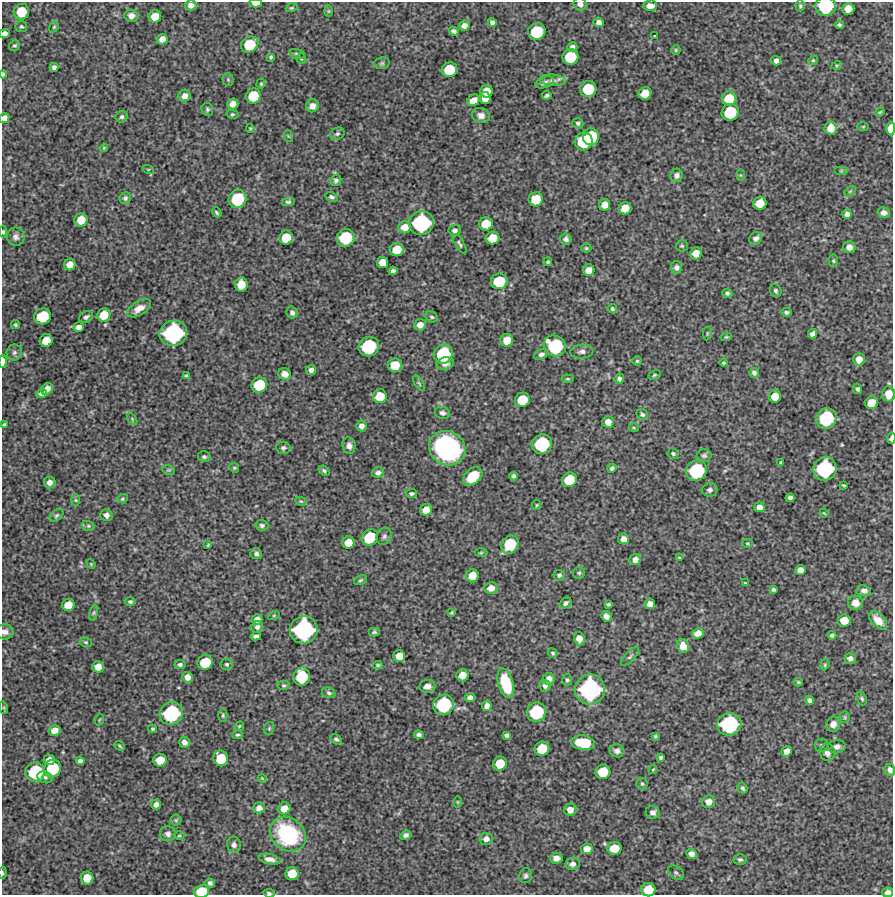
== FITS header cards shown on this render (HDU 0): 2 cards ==
NAXIS1  =                  891 /Length X axis
NAXIS2  =                  893 /Length Y axis

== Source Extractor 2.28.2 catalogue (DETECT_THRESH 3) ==
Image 891 x 893 px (HDU 0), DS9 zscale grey, 1 PNG px = 1 image px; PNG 895 x 897 px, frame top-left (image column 1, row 893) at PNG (2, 2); each listed source drawn as its Kron ellipse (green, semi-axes under 4 px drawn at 4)
Background 5310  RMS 250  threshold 758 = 3 sigma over >= 5 px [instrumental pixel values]
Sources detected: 348; all 348 listed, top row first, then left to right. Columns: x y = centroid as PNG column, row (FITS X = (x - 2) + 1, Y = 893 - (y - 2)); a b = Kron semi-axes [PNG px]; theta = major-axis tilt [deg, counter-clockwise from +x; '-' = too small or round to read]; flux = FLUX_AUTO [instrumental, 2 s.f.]
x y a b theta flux
256 3 6 4 -2 1.3e+05
580 4 6 6 - 7.3e+04
191 5 6 5 - 8.7e+04
650 6 7 5 0 1.2e+05
800 6 5 4 - 2.6e+04
826 6 10 9 - 1.1e+06
292 8 6 3 19 1.8e+04
848 9 6 6 - 2.0e+05
328 11 6 4 90 1.8e+04
21 12 8 7 - 4.5e+05
131 16 7 6 - 1.0e+05
155 16 6 6 - 2.5e+05
492 22 4 4 - 5.2e+04
599 22 5 4 - 7.7e+04
839 25 4 3 - 3.2e+04
21 26 6 5 - 3.1e+04
464 26 5 5 - 8.5e+04
54 27 6 4 67 2.2e+04
454 31 5 4 - 4.3e+04
537 32 9 8 - 7.4e+05
5 33 5 4 - 7.6e+04
655 36 3 2 - 1.3e+04
162 39 5 5 - 1.2e+05
15 45 6 5 - 3.0e+04
250 45 9 7 32 5.6e+05
572 47 5 4 - 6.2e+04
676 50 5 4 - 2.0e+04
297 54 8 5 -15 3.6e+04
271 57 4 4 - 2.8e+04
570 57 8 8 - 6.0e+05
301 58 5 5 - 2.5e+04
813 60 5 4 - 2.2e+04
776 61 5 4 - 6.6e+04
382 63 8 5 15 3.5e+04
837 65 5 3 - 1.7e+04
54 67 4 4 - 5.2e+04
449 70 8 7 - 5.1e+05
3 74 4 3 - 2.2e+04
228 79 6 5 - 2.7e+04
553 80 13 5 -4 6.8e+04
545 82 9 5 22 5.7e+04
261 84 5 4 - 2.0e+04
588 89 8 8 - 6.4e+05
486 91 6 6 - 2.6e+05
645 93 6 6 - 2.6e+05
547 95 5 3 - 3.6e+04
185 96 6 6 - 9.4e+04
253 96 8 7 - 4.9e+05
485 98 6 5 - 1.8e+05
729 99 7 7 - 4.1e+05
473 100 6 5 - 1.8e+05
233 104 6 5 - 1.3e+05
312 106 6 6 - 1.0e+05
207 109 6 5 - 3.4e+04
730 112 9 8 - 7.1e+05
880 112 5 3 - 1.7e+04
232 114 6 4 -10 2.7e+04
481 115 9 7 -14 8.8e+04
122 117 6 5 - 4.2e+04
4 118 5 5 - 9.4e+04
578 123 6 5 - 3.2e+04
863 127 6 3 1 1.6e+04
250 128 4 3 - 1.8e+04
831 128 7 6 - 1.8e+05
891 129 7 4 89 2.3e+05
337 134 7 6 - 3.5e+04
288 136 6 3 -71 1.7e+04
591 137 8 8 - 7.3e+05
584 141 9 8 - 8.1e+05
104 148 4 3 - 1.7e+04
148 169 6 3 -18 1.5e+04
841 171 7 4 0 2.3e+04
677 175 7 6 - 6.4e+04
741 175 6 4 -89 2.1e+04
336 180 6 5 - 4.5e+04
850 191 6 3 37 1.9e+04
331 197 6 4 -25 3.9e+04
125 198 6 5 - 4.1e+04
237 199 9 8 - 8.4e+05
536 199 7 7 - 3.9e+05
288 202 6 4 12 3.5e+04
760 203 7 6 - 2.8e+05
605 205 6 5 - 1.5e+05
625 208 6 6 - 2.6e+05
217 212 5 3 - 2.7e+04
884 213 6 5 - 8.6e+04
847 214 5 4 - 6.8e+04
81 220 6 6 - 2.8e+05
421 223 12 11 - 1.7e+06
486 224 7 6 - 3.3e+05
405 227 6 6 - 1.8e+05
455 230 6 5 - 5.7e+04
3 232 6 4 -84 3.5e+04
16 237 9 8 - 7.7e+04
286 238 7 6 - 4.0e+05
346 238 9 8 - 8.2e+05
492 238 7 6 - 3.1e+05
756 238 7 6 - 7.3e+04
566 239 5 5 - 5.2e+04
460 244 11 4 -59 3.6e+04
682 246 6 6 - 2.8e+04
849 247 6 5 - 1.1e+05
586 248 5 4 - 2.1e+04
397 250 7 6 - 3.2e+05
696 253 6 6 - 2.0e+05
833 261 6 4 -87 2.6e+04
382 262 6 5 - 1.9e+05
548 262 5 4 - 2.3e+04
70 265 6 5 - 1.7e+05
676 267 6 6 - 6.5e+04
589 270 6 6 - 1.7e+05
393 271 4 4 - 4.8e+04
499 281 8 7 - 5.9e+05
241 285 7 6 - 2.8e+05
776 291 7 5 -66 3.3e+04
727 293 5 4 - 3.9e+04
139 308 13 7 32 1.5e+05
612 309 5 4 - 3.2e+04
292 312 6 5 - 5.5e+04
786 312 5 4 - 3.9e+04
104 315 7 6 - 3.1e+05
43 316 8 8 - 6.5e+05
86 317 7 5 30 4.8e+04
432 317 6 5 - 3.2e+04
16 325 4 4 - 2.6e+04
420 325 6 5 - 1.2e+05
79 327 5 5 - 9.5e+04
173 333 14 12 21 2.1e+06
707 333 7 3 81 1.8e+04
812 334 5 4 - 7.0e+04
726 337 6 4 11 2.1e+04
507 340 6 6 - 2.3e+05
46 341 7 6 - 2.8e+05
555 346 11 10 - 1.2e+06
369 347 10 9 - 1.1e+06
14 352 8 7 - 5.7e+04
582 352 11 7 4 7.1e+04
443 354 10 9 - 9.7e+05
541 354 7 5 27 5.3e+04
859 359 6 6 - 1.6e+05
3 361 6 3 89 9.7e+04
637 361 4 4 - 2.2e+04
724 363 4 4 - 2.5e+04
445 364 9 6 14 8.8e+04
395 365 7 7 - 3.5e+05
311 370 5 5 - 6.4e+04
754 373 5 4 - 5.1e+04
285 374 6 6 - 1.1e+05
654 375 6 4 27 2.4e+04
186 376 4 3 - 2.2e+04
619 378 5 4 - 4.0e+04
568 379 6 4 -6 2.0e+04
419 383 9 3 -56 2.8e+04
259 385 8 7 - 5.7e+05
47 389 6 5 - 1.5e+05
857 389 5 4 - 3.8e+04
42 393 5 4 - 5.6e+04
889 394 7 6 - 2.2e+05
380 396 7 7 - 3.4e+05
775 396 6 6 - 2.3e+05
522 400 7 7 - 4.4e+05
872 403 6 6 - 2.6e+05
442 413 7 6 - 5.6e+04
642 414 6 5 - 3.7e+04
826 418 10 10 - 1.2e+06
132 419 6 3 -55 2.0e+04
608 422 6 5 - 1.4e+05
4 425 4 3 - 3.0e+04
361 426 5 5 - 8.9e+04
634 428 5 3 - 1.5e+04
891 438 6 3 88 6.6e+04
542 444 10 9 - 1.1e+06
349 446 8 6 -82 8.3e+04
283 448 7 6 - 4.0e+04
447 448 19 17 -33 3.7e+06
673 454 5 5 - 2.9e+04
704 456 7 6 - 4.0e+04
204 457 6 5 - 3.6e+04
780 462 3 3 - 1.8e+04
234 468 5 4 - 2.1e+04
612 468 4 4 - 3.6e+04
825 469 12 11 - 1.6e+06
169 470 6 4 -11 2.0e+04
324 471 6 4 -40 3.1e+04
696 471 10 10 - 1.2e+06
378 473 6 5 - 6.8e+04
473 476 11 7 42 4.2e+05
514 476 4 4 - 3.8e+04
569 480 8 7 - 4.7e+05
50 482 6 5 - 8.7e+04
844 485 3 2 - 1.8e+04
710 490 8 6 11 5.7e+04
411 493 6 4 5 3.2e+04
790 498 4 4 - 4.6e+04
122 499 5 4 - 2.2e+04
76 500 6 4 -88 2.2e+04
301 501 5 4 - 2.0e+04
537 505 5 4 - 1.9e+04
759 507 5 5 - 1.0e+05
426 510 6 5 - 1.9e+05
824 513 5 3 - 1.5e+04
56 515 8 5 40 3.3e+04
106 515 6 6 - 7.8e+04
262 525 6 5 - 3.9e+04
88 526 6 5 - 2.7e+04
384 536 9 7 60 5.2e+04
370 537 9 7 40 6.2e+05
624 539 5 5 - 1.2e+05
348 542 6 6 - 2.3e+05
747 543 5 4 - 1.8e+04
208 545 4 3 - 1.8e+04
510 545 10 8 49 6.8e+05
481 553 6 4 2 2.0e+04
256 554 5 5 - 4.4e+04
680 558 3 3 - 2.2e+04
635 559 6 5 - 1.1e+05
91 564 5 4 - 1.7e+04
800 570 5 5 - 9.5e+04
579 573 6 6 - 3.2e+04
559 575 5 5 - 4.0e+04
472 576 6 6 - 2.5e+05
360 580 7 4 27 2.6e+04
745 583 3 2 - 1.8e+04
491 588 7 6 - 1.3e+05
773 590 4 3 - 2.9e+04
864 591 7 5 -8 7.3e+04
130 602 5 4 - 3.3e+04
566 603 6 4 36 4.7e+04
855 603 7 7 - 1.3e+05
608 604 4 3 - 2.6e+04
650 604 5 5 - 1.1e+05
68 605 6 6 - 2.4e+05
451 612 4 3 - 2.0e+04
94 613 8 4 82 3.0e+04
274 615 6 4 19 1.9e+04
606 616 5 5 - 9.1e+04
257 619 5 5 - 1.2e+05
844 620 6 6 - 2.8e+05
878 620 11 6 -45 2.1e+05
257 627 6 5 - 5.4e+04
304 630 14 13 - 2.3e+06
5 632 8 7 - 9.2e+04
374 632 5 4 - 2.9e+04
698 633 6 5 - 1.3e+05
832 635 4 4 - 4.1e+04
256 636 5 4 - 5.0e+04
579 639 6 5 - 1.6e+05
86 642 6 4 -18 2.5e+04
683 646 7 6 - 2.1e+05
553 653 5 4 - 2.8e+04
399 656 6 5 - 1.9e+05
630 656 12 5 45 4.5e+04
850 658 5 5 - 5.6e+04
205 662 8 7 - 4.9e+05
227 664 6 6 - 3.6e+04
180 665 5 4 - 4.0e+04
378 665 5 3 - 2.6e+04
825 665 5 4 - 2.3e+04
98 667 6 5 - 1.6e+05
463 675 6 6 - 2.1e+05
187 677 5 5 - 1.1e+05
302 677 9 8 - 7.0e+05
549 679 6 6 - 1.1e+05
567 680 6 5 - 3.4e+04
798 682 4 4 - 2.1e+04
506 683 15 7 -73 8.1e+05
284 685 6 4 -3 2.8e+04
427 686 8 6 5 9.7e+04
545 686 6 5 - 6.2e+04
590 689 15 15 - 2.6e+06
329 693 7 5 -20 3.5e+04
470 698 5 4 - 8.1e+04
862 699 7 5 -68 3.2e+04
809 700 5 4 - 4.6e+04
444 705 11 10 - 1.2e+06
487 706 5 4 - 9.9e+04
4 708 6 4 -72 2.1e+04
537 712 10 9 - 1.0e+06
171 713 12 11 - 1.5e+06
223 715 6 4 -89 2.5e+04
845 717 5 5 - 2.5e+04
99 720 6 3 71 1.5e+04
729 724 12 11 - 1.6e+06
833 724 8 7 - 1.2e+05
239 726 5 4 - 2.0e+04
269 728 6 5 - 2.5e+04
152 729 4 3 - 2.0e+04
54 730 6 5 - 1.3e+05
237 735 5 3 - 2.4e+04
419 735 5 4 - 4.8e+04
506 735 4 4 - 3.9e+04
655 736 3 3 - 2.2e+04
336 739 6 4 -36 3.8e+04
184 742 5 5 - 8.4e+04
583 743 12 7 -8 7.9e+05
822 745 6 6 - 3.6e+04
119 746 6 4 -41 2.4e+04
837 747 9 6 10 8.2e+04
542 749 7 7 - 4.2e+05
617 751 7 6 - 6.5e+04
787 751 5 5 - 1.2e+05
827 752 9 7 -80 9.9e+04
660 757 4 3 - 3.0e+04
221 758 8 7 - 4.5e+05
49 760 5 5 - 1.2e+05
160 760 6 6 - 2.8e+05
80 761 4 4 - 5.4e+04
500 764 7 6 - 3.5e+05
53 768 9 8 - 7.7e+05
653 770 4 4 - 1.6e+04
890 770 6 5 - 6.7e+04
35 772 10 9 - 1.0e+06
603 772 7 7 - 4.3e+05
45 777 8 5 -19 4.4e+04
262 778 4 3 - 1.5e+04
642 784 6 5 - 2.8e+04
742 788 6 5 - 3.9e+04
457 802 5 3 - 1.5e+04
709 802 6 6 - 1.1e+05
156 804 5 5 - 7.9e+04
259 808 6 5 - 9.3e+04
284 808 6 6 - 1.9e+05
570 810 6 6 - 1.3e+05
653 812 7 6 - 7.6e+04
176 820 5 5 - 2.4e+04
168 834 8 7 - 7.2e+04
288 834 19 16 -40 1.7e+06
406 835 5 4 - 4.7e+04
179 836 5 3 - 1.6e+04
486 839 6 6 - 9.6e+04
234 845 8 7 - 6.7e+04
614 848 7 6 - 3.0e+05
587 849 6 5 - 1.4e+05
691 854 5 5 - 9.8e+04
556 858 6 5 - 9.9e+04
270 859 11 5 -12 9.3e+04
740 860 6 5 - 3.9e+04
572 864 7 6 - 7.1e+04
2 873 6 3 -89 2.1e+04
676 873 9 6 -36 3.9e+04
292 874 7 6 - 3.2e+05
526 876 8 6 78 4.3e+04
87 878 6 6 - 2.7e+05
210 883 5 4 - 5.1e+04
648 890 7 6 - 3.5e+05
201 891 8 6 9 4.5e+05
888 892 5 4 - 6.6e+04
269 893 5 3 - 3.5e+04
At the frame edge (FLAGS 8, measured only in part): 19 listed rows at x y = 256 3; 580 4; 826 6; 5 33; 3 74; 4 118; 891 129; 3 232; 3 361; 889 394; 4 425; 891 438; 5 632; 890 770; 2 873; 648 890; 201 891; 888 892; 269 893